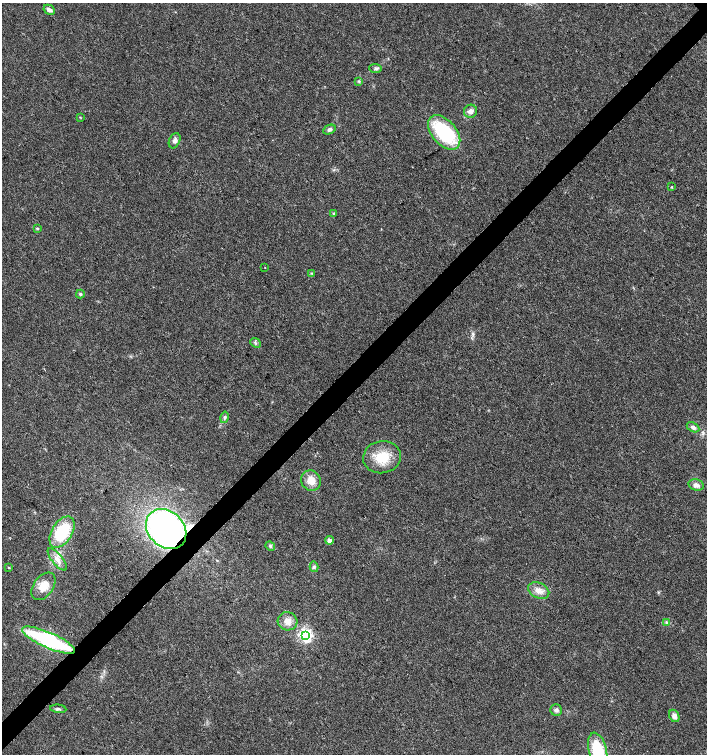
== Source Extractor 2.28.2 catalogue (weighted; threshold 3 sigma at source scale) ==
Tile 7 of 4 x 4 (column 3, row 2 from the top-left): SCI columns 3037-4445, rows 3011-4514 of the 6007 x 6026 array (HDU 1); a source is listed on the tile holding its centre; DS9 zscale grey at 2 x 2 block average (1 PNG px = mean of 2 x 2 image px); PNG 709 x 756 px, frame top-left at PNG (2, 3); each listed source drawn as its Kron ellipse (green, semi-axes under 4 px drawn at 4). Shown black and unused: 4% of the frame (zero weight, under 3 of 4 exposures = <1% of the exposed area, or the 3 px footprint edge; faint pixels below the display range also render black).
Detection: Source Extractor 2.28.2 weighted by HDU 2 'WHT'; one run over the whole footprint, this tile lists its part. Background 0.021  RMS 0.0028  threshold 0.0128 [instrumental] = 3 sigma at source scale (4.5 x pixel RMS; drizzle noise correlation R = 1.50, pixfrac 1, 0.0396/0.0396 arcsec/px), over >= 5 px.
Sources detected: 38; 1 inside a brighter listed object's ellipse — not listed separately; the other 37 listed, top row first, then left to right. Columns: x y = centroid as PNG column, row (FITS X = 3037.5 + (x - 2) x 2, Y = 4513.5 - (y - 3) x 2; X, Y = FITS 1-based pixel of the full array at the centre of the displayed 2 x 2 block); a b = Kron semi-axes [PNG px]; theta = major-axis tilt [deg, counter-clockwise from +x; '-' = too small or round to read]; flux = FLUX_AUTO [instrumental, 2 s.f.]
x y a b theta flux
49 10 6 4 -29 2.6
376 68 6 3 -2 1.3
359 81 4 3 - 0.78
470 111 7 6 - 2.8
80 117 4 2 - 0.42
329 129 6 4 25 1.8
444 132 20 12 -49 52
175 141 8 5 67 2.3
672 187 3 2 - 0.46
334 213 4 3 - 0.77
37 228 4 3 - 0.71
265 268 2 2 - 0.31
311 273 3 3 - 0.62
80 294 4 3 - 1
255 343 6 2 -40 0.92
224 417 6 3 77 1.3
693 427 7 4 -30 2.4
382 457 19 16 10 18
311 480 10 9 - 7.8
696 485 8 5 -13 3.3
166 529 22 17 -44 240
62 532 17 10 59 32
329 540 4 4 - 3.3
270 546 5 4 - 1.2
57 559 14 5 -50 4.6
314 567 5 4 - 1.3
9 568 3 2 - 0.57
43 586 15 9 55 9.6
539 590 11 7 -25 5.6
287 621 10 9 - 5.4
667 622 4 3 - 1
306 635 4 4 - 160
49 640 28 7 -24 90
58 709 8 3 -7 1.4
556 710 6 5 - 1.9
674 716 6 5 - 2.8
598 751 19 9 -77 33
Overlapping masked pixels (flux is a lower limit): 2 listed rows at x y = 166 529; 49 640
Isophote crosses this tile's border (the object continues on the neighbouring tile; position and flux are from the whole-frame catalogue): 1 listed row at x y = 598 751
Diffuse or blended objects may show on this block-average render without a row.